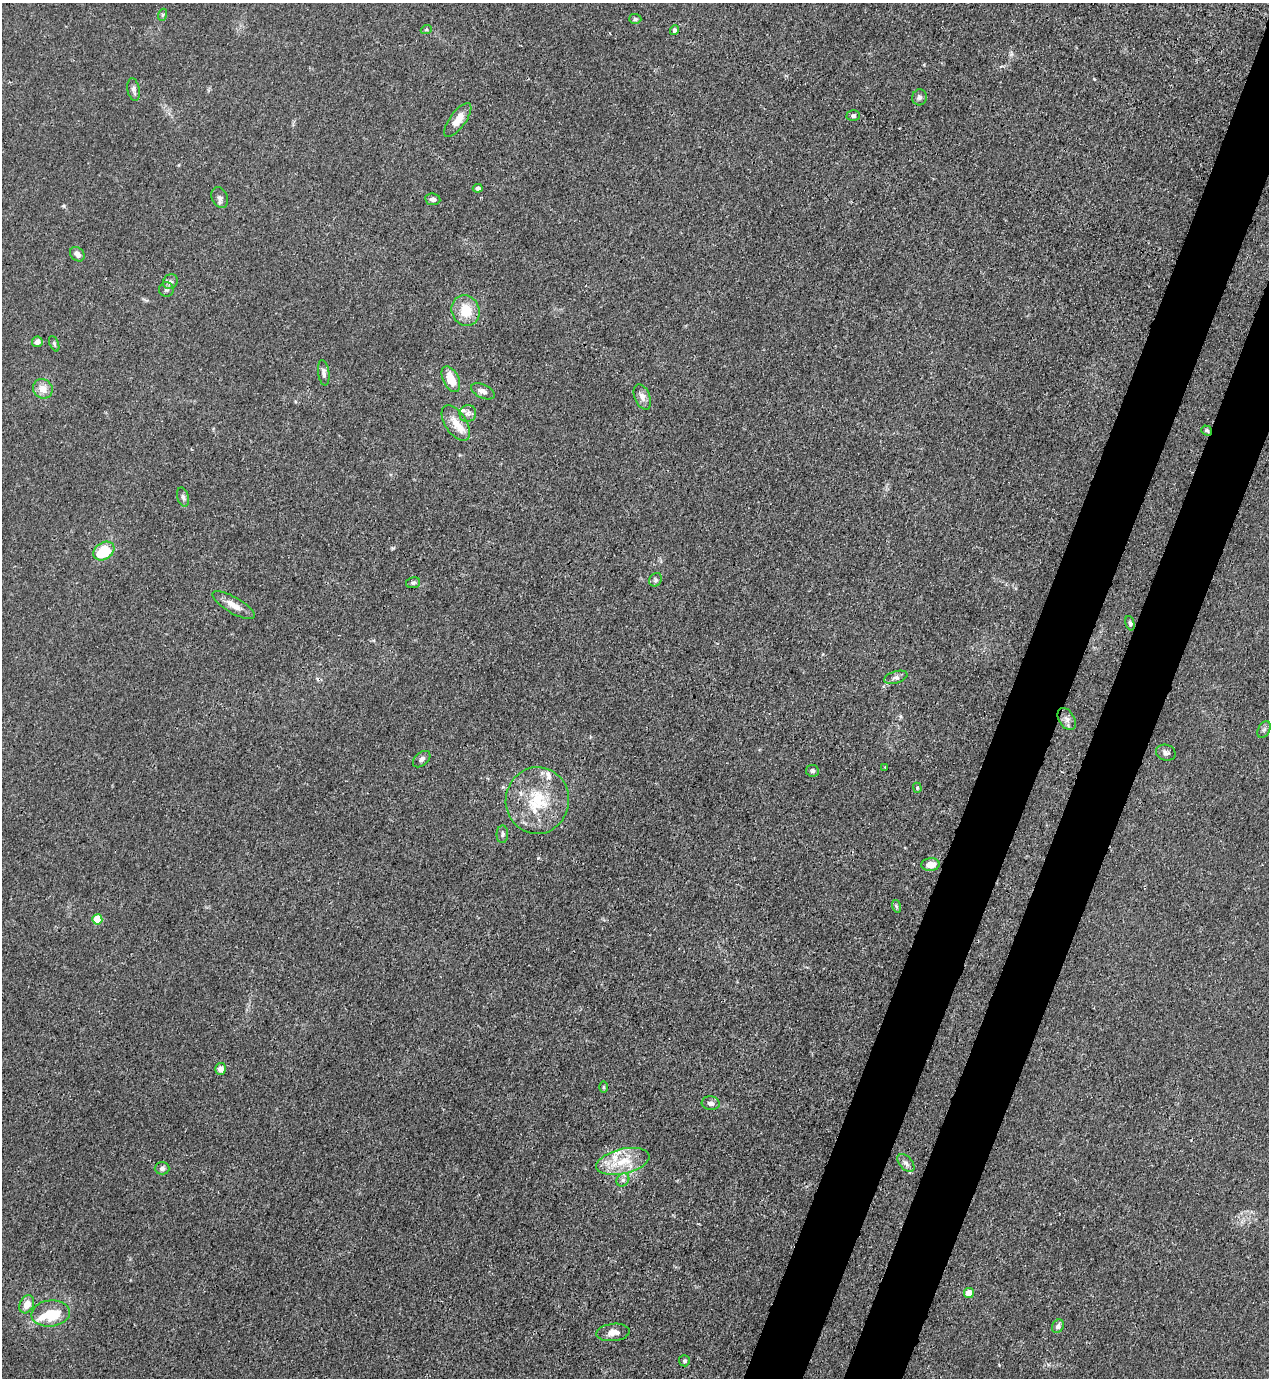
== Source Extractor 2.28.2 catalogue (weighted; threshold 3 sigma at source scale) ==
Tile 10 of 4 x 4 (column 2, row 3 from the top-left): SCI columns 1490-2756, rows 1418-2793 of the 5646 x 5587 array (HDU 1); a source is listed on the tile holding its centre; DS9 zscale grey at full resolution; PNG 1271 x 1380 px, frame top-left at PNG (2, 3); each listed source drawn as its Kron ellipse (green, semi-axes under 4 px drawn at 4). Shown black and unused: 8% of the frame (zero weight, under 3 of 4 exposures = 7% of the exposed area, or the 3 px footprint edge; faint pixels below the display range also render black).
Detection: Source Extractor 2.28.2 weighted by HDU 2 'WHT'; one run over the whole footprint, this tile lists its part. Background 0.0179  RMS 0.0025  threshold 0.0114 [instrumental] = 3 sigma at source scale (4.5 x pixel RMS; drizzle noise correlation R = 1.50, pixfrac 1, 0.05/0.05 arcsec/px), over >= 5 px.
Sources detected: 64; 1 cosmic-ray / hot-pixel residue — neither listed nor drawn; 6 inside a brighter listed object's ellipse — not listed separately; the other 57 listed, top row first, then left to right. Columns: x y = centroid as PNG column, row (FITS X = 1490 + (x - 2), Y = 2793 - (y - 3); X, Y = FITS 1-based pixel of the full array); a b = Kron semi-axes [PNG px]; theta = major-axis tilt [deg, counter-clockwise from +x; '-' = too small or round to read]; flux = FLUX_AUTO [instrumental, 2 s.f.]
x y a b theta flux
162 15 6 4 71 0.35
635 19 6 5 - 0.44
426 30 6 3 19 0.33
674 30 5 4 - 0.63
134 89 11 6 -79 0.86
919 97 8 7 - 0.78
853 116 7 5 -1 0.62
458 120 20 8 54 3.3
478 188 5 4 - 0.83
220 197 11 7 -66 0.98
433 199 7 6 - 0.98
77 254 8 6 -47 1.5
170 282 8 7 - 0.79
166 289 7 7 - 0.69
466 311 16 13 -66 6
37 342 5 5 - 1.5
54 344 8 4 -66 0.46
324 373 13 5 -82 1
451 379 14 8 -63 4.8
43 389 10 9 - 2.6
483 391 12 6 -25 1.4
642 397 13 7 -67 1.6
468 413 8 8 - 1.2
456 423 20 10 -58 3.7
1207 430 6 4 -35 0.44
183 497 9 5 -74 0.73
104 551 11 8 33 11
656 580 7 6 - 0.61
413 583 7 5 11 0.57
233 605 24 8 -30 2.8
1130 623 7 4 -75 0.47
896 677 12 6 16 0.99
1067 719 12 7 -58 1.3
1264 730 9 6 62 0.68
1166 753 10 7 -18 0.94
422 759 10 6 41 0.86
885 767 3 3 - 0.21
812 771 6 6 - 0.69
917 788 5 4 - 0.31
537 801 33 31 83 14
502 834 9 5 87 0.67
930 865 9 6 4 2.8
896 906 6 4 -72 0.41
97 919 5 5 - 7.4
220 1069 6 5 - 1.7
603 1087 6 4 90 0.31
711 1103 9 7 -5 1.2
623 1161 27 12 13 7.1
906 1163 10 6 -49 1.1
162 1168 7 6 - 0.77
623 1180 7 6 - 0.77
969 1293 5 5 - 3.6
27 1304 9 6 63 2.6
51 1313 19 13 5 8.3
1058 1326 7 5 61 1.1
613 1332 17 8 6 2.2
684 1361 5 5 - 0.5
Overlapping masked pixels (flux is a lower limit): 1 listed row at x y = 1207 430